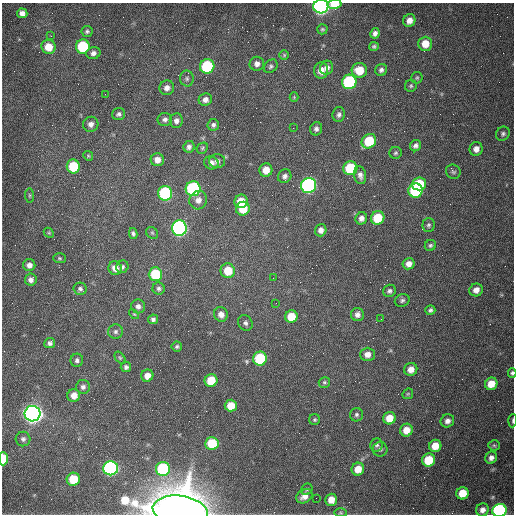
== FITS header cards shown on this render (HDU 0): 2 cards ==
NAXIS1  =                  512 /fastest changing axis
NAXIS2  =                  512 /next to fastest changing axis

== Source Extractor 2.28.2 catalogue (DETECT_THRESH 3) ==
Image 512 x 512 px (HDU 0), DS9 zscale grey, 1 PNG px = 1 image px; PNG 516 x 516 px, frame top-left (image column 1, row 512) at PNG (2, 3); each listed source drawn as its Kron ellipse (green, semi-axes under 4 px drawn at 4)
Background 1540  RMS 24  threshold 71.5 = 3 sigma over >= 5 px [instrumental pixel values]
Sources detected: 143; all 143 listed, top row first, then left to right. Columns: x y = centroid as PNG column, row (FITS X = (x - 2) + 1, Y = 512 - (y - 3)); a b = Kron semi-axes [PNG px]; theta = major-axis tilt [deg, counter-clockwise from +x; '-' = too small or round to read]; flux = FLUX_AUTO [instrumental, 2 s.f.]
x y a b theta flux
334 4 7 4 9 2.5e+04
321 6 7 7 - 7.1e+05
22 13 5 5 - 7.8e+03
409 20 6 6 - 1.1e+04
322 29 5 5 - 2.4e+03
87 31 5 5 - 3.3e+03
375 33 5 4 - 5.6e+03
51 36 2 2 - 1.3e+03
425 44 7 7 - 2.4e+04
83 46 7 7 - 9.7e+04
374 46 5 4 - 2.8e+03
48 47 7 7 - 2.7e+04
93 53 7 6 - 6.2e+03
284 55 5 5 - 2.0e+03
257 64 7 7 - 7.6e+03
207 66 7 7 - 1.3e+05
271 66 7 6 - 3.6e+03
327 68 7 6 - 7.4e+03
321 70 8 7 - 1.3e+04
359 70 7 7 - 3.4e+04
381 70 6 5 - 5.2e+03
187 78 8 6 -78 4.3e+03
417 78 6 5 - 2.4e+03
349 82 7 7 - 2.0e+05
411 86 6 6 - 3.0e+03
167 88 7 7 - 8.7e+03
105 94 2 2 - 8.9e+02
294 97 4 4 - 1.6e+03
205 100 7 6 - 7.9e+03
119 114 6 6 - 4.1e+03
339 114 7 6 - 4.8e+03
165 119 7 6 - 5.1e+03
176 121 7 6 - 6.3e+03
91 124 8 7 - 7.8e+03
213 125 6 5 - 4.3e+03
293 128 2 2 - 7.7e+02
316 129 7 6 - 5.1e+03
503 134 7 6 - 4.4e+03
369 141 8 6 47 6.0e+04
415 146 6 5 - 5.4e+03
189 147 6 5 - 5.2e+03
202 148 6 5 - 2.4e+03
476 149 7 6 - 1.0e+04
395 153 6 6 - 2.9e+03
88 156 5 4 - 2.0e+03
157 160 6 6 - 1.1e+04
217 161 8 7 - 5.1e+03
211 163 7 6 - 6.8e+03
73 166 7 6 - 6.1e+04
350 168 7 7 - 8.7e+04
266 170 7 6 - 1.9e+04
453 172 7 7 - 3.9e+03
360 175 9 6 -80 6.8e+03
285 176 7 6 - 5.7e+03
419 184 7 6 - 7.2e+04
308 185 8 7 - 4.5e+05
193 189 7 7 - 2.6e+05
415 191 7 7 - 1.2e+05
165 193 7 7 - 2.0e+05
30 196 7 4 -83 2.4e+03
198 200 9 8 - 1.0e+04
241 201 7 6 - 2.8e+04
243 209 7 6 - 3.5e+04
361 218 6 5 - 7.1e+03
378 218 7 6 - 4.8e+04
428 225 7 6 - 3.4e+03
179 228 8 7 - 5.5e+05
321 230 6 6 - 7.8e+03
49 233 6 4 -43 2.0e+03
133 233 5 4 - 3.3e+03
152 233 6 5 - 2.5e+03
430 245 6 5 - 3.3e+03
59 258 6 5 - 2.3e+03
409 264 6 5 - 9.3e+03
29 265 6 6 - 8.1e+03
122 267 6 6 - 3.8e+03
115 268 7 6 - 1.3e+04
228 271 7 7 - 3.3e+04
155 274 7 6 - 6.8e+04
273 278 2 2 - 6.1e+02
31 280 6 6 - 6.1e+03
159 288 6 6 - 4.0e+03
80 289 6 6 - 4.3e+03
476 290 7 6 - 1.1e+04
389 291 6 6 - 4.2e+03
402 300 7 6 - 3.9e+03
276 303 2 2 - 1.3e+03
138 306 7 7 - 6.9e+03
430 310 5 5 - 3.6e+03
134 314 6 3 -43 1.7e+03
221 314 7 6 - 1.0e+04
357 315 6 6 - 6.5e+03
291 316 6 6 - 3.1e+04
153 319 5 4 - 3.8e+03
381 319 2 2 - 8.5e+02
245 323 8 7 - 5.0e+03
115 332 7 7 - 5.0e+03
50 343 5 5 - 4.9e+03
177 346 5 5 - 3.0e+03
367 354 7 7 - 1.1e+04
120 358 7 4 -53 2.4e+03
260 359 7 6 - 1.0e+05
77 360 6 6 - 4.7e+03
126 367 5 5 - 4.3e+03
411 369 7 6 - 1.2e+04
512 373 5 4 - 3.0e+03
147 376 6 6 - 1.4e+04
211 380 6 6 - 4.3e+04
324 382 6 5 - 2.7e+03
491 384 6 6 - 2.4e+04
83 387 7 7 - 4.9e+03
408 394 6 5 - 2.2e+03
74 395 6 6 - 1.3e+04
231 406 6 6 - 2.4e+04
33 414 8 8 - 1.3e+06
356 415 6 6 - 4.1e+03
389 418 6 6 - 2.5e+04
315 420 5 5 - 2.5e+03
447 421 7 6 - 7.9e+03
513 421 6 2 87 2.1e+03
406 430 6 6 - 2.0e+04
23 439 7 7 - 5.0e+03
212 443 7 6 - 6.2e+04
377 445 6 6 - 3.6e+03
494 445 6 5 - 2.5e+03
435 446 6 6 - 2.7e+04
380 449 7 7 - 5.0e+03
491 458 6 5 - 7.1e+03
3 459 7 4 90 4.1e+04
429 460 7 6 - 5.0e+04
111 468 7 7 - 4.2e+05
163 469 7 7 - 1.5e+05
358 469 6 6 - 2.1e+04
73 479 6 6 - 4.3e+04
307 489 6 5 - 2.9e+03
462 493 6 6 - 3.2e+04
304 496 8 6 33 1.3e+04
316 498 2 2 - 3.4e+03
331 500 6 6 - 1.9e+04
482 510 7 6 - 9.5e+03
499 510 7 6 - 3.4e+05
180 511 28 15 -8 4.5e+06
341 513 6 3 0 2.1e+03
At the frame edge (FLAGS 8, measured only in part): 7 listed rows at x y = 334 4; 321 6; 512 373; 513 421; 3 459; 499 510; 180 511